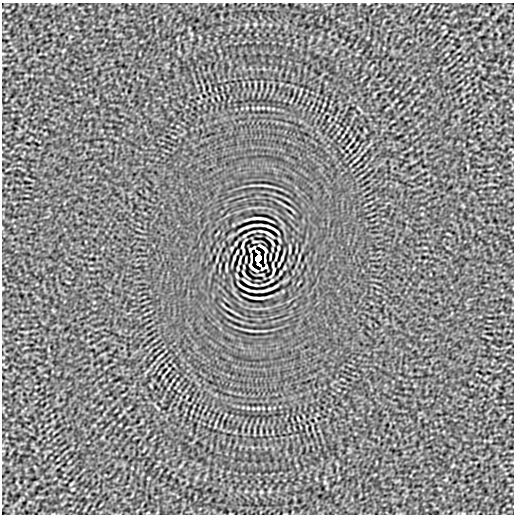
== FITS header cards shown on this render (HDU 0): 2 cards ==
NAXIS1  =                  512
NAXIS2  =                  512

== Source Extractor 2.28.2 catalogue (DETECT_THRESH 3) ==
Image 512 x 512 px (HDU 0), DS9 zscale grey, 1 PNG px = 1 image px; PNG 516 x 516 px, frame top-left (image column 1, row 512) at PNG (2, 3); no overlay
Background -2.66e-05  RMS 0.0016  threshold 0.00477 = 3 sigma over >= 5 px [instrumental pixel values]
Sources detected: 35; all 35 listed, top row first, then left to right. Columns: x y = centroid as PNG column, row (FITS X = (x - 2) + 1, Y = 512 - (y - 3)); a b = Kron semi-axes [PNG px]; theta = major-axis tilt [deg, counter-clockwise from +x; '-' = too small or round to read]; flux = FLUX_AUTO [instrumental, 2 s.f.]
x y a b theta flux
260 218 20 2 -12 0.25
244 228 14 2 23 0.3
272 228 14 2 -30 0.23
269 234 9 2 -32 0.23
236 243 3 2 - 0.066
272 243 5 2 - 0.13
242 245 5 2 - 0.14
254 247 3 2 - 0.089
263 248 10 3 -39 0.29
278 248 3 2 - 0.097
250 250 3 2 - 0.092
243 251 4 2 - 0.12
237 252 4 2 - 0.11
276 255 6 2 83 0.14
270 256 5 2 - 0.12
234 257 4 2 - 0.094
251 257 10 2 88 0.23
258 258 8 5 87 6.2
265 259 10 2 88 0.23
246 260 5 2 - 0.12
240 261 6 2 83 0.14
279 264 4 2 - 0.11
273 265 4 2 - 0.12
266 266 3 2 - 0.092
238 268 3 2 - 0.097
253 268 10 3 -39 0.29
262 269 3 2 - 0.089
274 271 5 2 - 0.14
244 273 5 2 - 0.13
280 273 3 2 - 0.066
247 282 9 2 -32 0.23
263 284 3 2 - 0.059
244 288 14 2 -30 0.23
272 288 13 2 23 0.3
256 298 19 2 -12 0.28